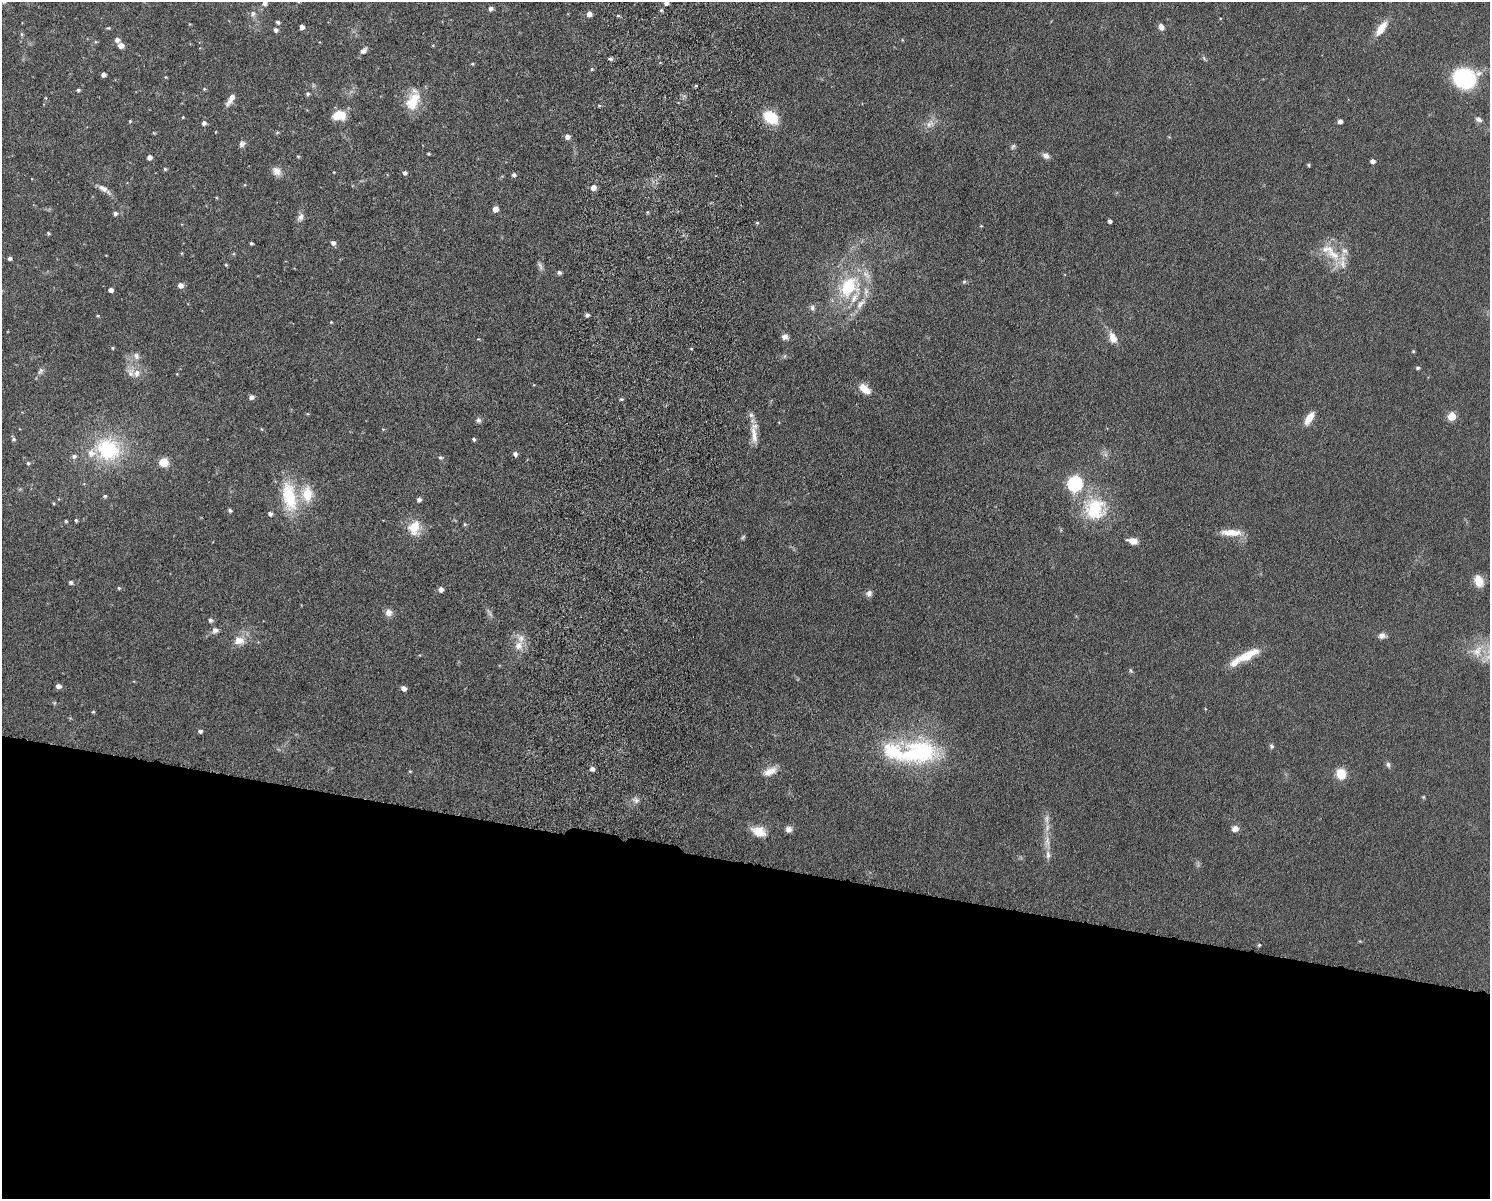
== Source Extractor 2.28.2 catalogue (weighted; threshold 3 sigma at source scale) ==
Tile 11 of 3 x 4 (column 2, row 4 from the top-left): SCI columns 1662-3149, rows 15-1211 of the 4926 x 4817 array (HDU 1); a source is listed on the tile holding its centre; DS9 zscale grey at full resolution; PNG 1492 x 1201 px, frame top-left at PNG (2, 2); no overlay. Shown black and unused: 28% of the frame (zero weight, under 6 of 12 exposures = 3% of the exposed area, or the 3 px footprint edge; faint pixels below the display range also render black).
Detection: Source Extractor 2.28.2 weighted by HDU 2 'WHT'; one run over the whole footprint, this tile lists its part. Background 0.0569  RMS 0.0042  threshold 0.0174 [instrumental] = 3 sigma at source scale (4.09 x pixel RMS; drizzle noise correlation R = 1.36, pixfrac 0.8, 0.05/0.05 arcsec/px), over >= 5 px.
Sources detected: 172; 1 too faint to see at this stretch — not listed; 15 inside a brighter listed object's ellipse — not listed separately; the other 156 listed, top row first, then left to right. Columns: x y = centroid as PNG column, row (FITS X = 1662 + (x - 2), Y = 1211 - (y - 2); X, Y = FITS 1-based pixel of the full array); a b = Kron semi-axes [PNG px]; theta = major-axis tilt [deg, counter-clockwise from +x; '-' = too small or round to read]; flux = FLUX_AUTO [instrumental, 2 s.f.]
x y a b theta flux
4 2 5 4 - 0.48
264 3 4 4 - 1.3
666 3 4 4 - 1.8
490 8 4 4 - 1.5
661 10 5 5 - 0.58
253 13 7 6 - 1.4
589 14 4 4 - 2.9
618 15 5 3 - 0.51
278 22 4 3 - 0.9
302 27 4 4 - 2.2
1161 27 8 6 -61 2.2
108 28 5 4 - 0.47
1381 28 21 8 54 5.9
275 30 5 4 - 1.2
22 34 5 5 - 0.57
117 40 6 5 - 1.7
95 42 5 3 - 0.44
121 45 5 4 - 3.5
363 51 9 6 42 1.6
1204 58 8 4 -55 0.69
610 59 4 4 - 0.9
472 64 4 3 - 0.5
592 69 4 4 - 0.42
103 75 4 4 - 1.9
166 77 5 3 - 0.34
1465 78 15 12 -11 61
696 86 4 3 - 0.53
204 89 4 4 - 0.46
78 90 4 4 - 0.82
307 94 4 4 - 0.76
46 98 5 3 - 0.34
231 99 14 5 58 3.2
413 101 27 16 63 9.6
339 115 13 8 3 8.5
183 117 4 3 - 0.33
771 117 16 11 -37 13
1478 119 9 7 -21 1.4
130 121 4 4 - 0.42
1340 121 4 4 - 1.9
204 123 4 4 - 1.6
930 124 13 9 41 3
277 133 6 3 21 0.47
567 137 5 4 - 2.4
242 144 9 7 67 1.4
1013 146 7 5 46 0.81
428 154 3 3 - 0.49
298 156 4 4 - 0.41
1046 156 9 6 -28 1.9
149 157 4 4 - 2.2
1373 161 4 4 - 1.7
1309 165 4 3 - 0.61
165 169 4 4 - 0.58
276 171 12 10 -42 2.9
334 172 3 3 - 0.27
405 173 4 4 - 1.3
514 175 4 4 - 1.1
593 187 5 4 - 3.3
103 188 17 7 -32 2.8
495 209 5 4 - 3.4
647 212 5 3 - 0.44
115 213 5 4 - 1.2
300 217 12 7 68 1.9
1110 221 4 3 - 1.3
757 223 5 4 - 0.48
981 226 4 3 - 0.31
48 233 4 4 - 0.57
251 243 3 3 - 0.73
333 243 5 5 - 1.7
1334 255 27 13 -32 9.4
10 258 4 4 - 1.2
226 265 4 3 - 0.46
540 266 14 5 -69 1.2
559 272 5 5 - 0.85
964 282 6 4 42 0.56
180 285 5 5 - 2.4
849 287 34 26 44 27
111 290 4 4 - 1.8
812 308 9 6 -81 1.2
587 315 4 4 - 1.2
98 316 5 3 - 0.4
331 322 4 4 - 0.35
785 337 7 6 - 2
1113 338 14 8 -66 4.3
113 348 4 4 - 0.45
691 349 4 3 - 0.4
1413 351 4 4 - 0.39
136 356 10 8 -63 1.9
1418 368 5 4 - 0.65
41 371 10 6 58 1.3
131 372 14 9 87 3.2
177 374 4 3 - 0.29
864 389 15 8 -41 4.9
251 397 5 4 - 1.7
621 399 5 3 - 0.58
751 415 7 7 - 1.3
1452 416 5 5 - 13
1309 418 15 7 59 4.7
478 420 7 7 - 1
261 429 5 3 - 0.33
754 437 18 9 -83 4
13 439 6 4 -65 0.88
474 439 4 4 - 0.63
107 449 31 27 -25 31
515 454 4 4 - 1.6
74 456 6 6 - 1.3
440 458 5 5 - 0.72
164 462 10 9 - 5.3
28 463 4 4 - 0.67
1075 484 7 7 - 71
105 496 5 4 - 0.65
289 497 42 19 -79 19
419 500 4 4 - 1.5
54 503 4 3 - 0.45
1095 508 28 26 -65 24
230 510 4 4 - 0.85
270 514 5 4 - 1.3
76 520 3 3 - 0.62
66 521 4 3 - 0.53
464 524 5 4 - 0.55
414 528 19 15 77 7.9
1231 532 28 8 -1 5.6
743 537 7 4 45 0.63
1133 541 11 6 -11 3.4
1479 581 14 9 -66 5
70 582 5 4 - 1.1
119 588 4 4 - 0.53
441 589 5 4 - 2.1
869 593 8 7 - 1.5
388 612 9 9 - 2.5
210 620 5 4 - 1.1
215 630 7 6 - 1.8
1382 636 8 7 - 2
239 641 16 11 -1 4.6
518 646 12 11 - 4
1477 651 20 15 60 7.6
1250 654 33 11 29 8.4
1131 671 8 4 -54 0.63
58 686 5 4 - 2.1
404 688 5 4 - 2.3
93 712 4 3 - 0.46
200 731 5 4 - 0.89
1271 746 7 5 -63 0.83
918 752 56 32 5 46
1388 765 8 5 -79 0.99
592 769 5 4 - 1.7
410 771 4 4 - 0.36
770 771 19 10 26 4
1341 774 10 9 - 7.5
1423 797 5 4 - 0.42
636 801 7 6 - 1.3
1047 819 15 6 88 2.5
788 829 8 7 - 1.8
1235 829 8 7 - 2.1
759 832 16 11 -23 6.3
1047 841 17 7 89 3.9
1259 945 4 4 - 0.57
Isophote crosses this tile's border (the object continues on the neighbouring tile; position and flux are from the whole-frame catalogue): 3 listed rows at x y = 4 2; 264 3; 666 3